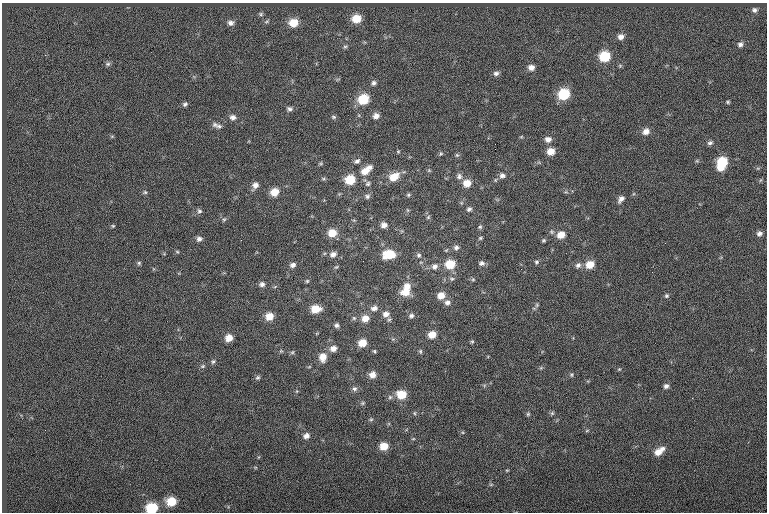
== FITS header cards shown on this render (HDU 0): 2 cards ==
NAXIS1  =                  765
NAXIS2  =                  510

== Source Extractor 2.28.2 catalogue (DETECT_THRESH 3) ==
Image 765 x 510 px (HDU 0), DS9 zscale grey, 1 PNG px = 1 image px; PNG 769 x 514 px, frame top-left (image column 1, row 510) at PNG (2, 3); no overlay
Background -0.0419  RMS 6.7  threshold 20.2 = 3 sigma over >= 5 px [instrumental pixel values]
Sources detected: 134; all 134 listed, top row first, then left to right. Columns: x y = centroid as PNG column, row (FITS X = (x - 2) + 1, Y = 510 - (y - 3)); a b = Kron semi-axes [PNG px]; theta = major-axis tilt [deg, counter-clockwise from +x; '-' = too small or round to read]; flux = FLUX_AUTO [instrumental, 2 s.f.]
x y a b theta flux
754 10 7 6 - 1300
261 14 7 5 -16 840
356 19 9 8 - 8800
267 21 7 4 31 750
231 23 9 7 0 1900
293 23 9 8 - 8000
621 37 8 7 - 2400
740 44 6 6 - 1400
345 47 7 5 27 830
604 57 8 8 - 16000
108 64 7 5 21 890
531 67 7 7 - 2600
496 73 8 6 11 1500
374 83 6 6 - 1300
564 94 9 8 - 19000
363 99 9 8 - 15000
728 102 5 4 - 560
185 104 7 5 36 1000
289 109 7 5 5 1200
376 116 7 6 - 2500
233 117 8 7 - 1800
334 117 7 5 -16 790
215 125 8 7 - 1400
219 126 9 6 -4 1200
646 131 8 7 - 3100
112 136 6 4 18 450
521 137 6 3 19 450
548 139 8 7 - 2500
710 143 7 5 19 1100
495 149 2 2 - 420
398 151 4 4 - 480
551 151 7 7 - 4900
441 154 6 5 - 650
457 155 6 5 - 670
357 161 8 6 26 1500
697 161 6 4 -17 530
722 162 8 8 - 14000
321 163 7 5 18 600
370 167 7 6 - 1800
721 167 7 6 - 5800
429 170 5 5 - 520
365 171 10 8 35 5100
459 176 9 8 - 1600
502 176 8 7 - 1800
394 177 11 8 29 7100
350 180 8 7 - 12000
467 183 8 7 - 5500
368 184 7 6 - 1100
255 185 9 7 60 2500
145 192 5 5 - 650
275 192 8 7 - 6000
408 195 6 5 - 720
367 196 7 6 - 1200
621 199 9 5 52 1900
469 209 6 6 - 1100
407 210 6 4 -71 530
199 211 7 6 - 1100
428 217 5 4 - 680
224 219 7 4 52 710
384 225 7 6 - 2500
113 226 4 4 - 530
480 227 6 5 - 750
332 233 8 8 - 6700
759 234 6 6 - 1600
561 235 8 7 - 5000
480 238 5 4 - 580
199 239 7 7 - 1700
543 240 5 4 - 620
456 247 7 7 - 1400
177 252 6 4 -29 540
333 254 8 7 - 2300
389 254 11 8 8 12000
419 255 6 6 - 1100
536 262 6 5 - 850
139 263 5 5 - 720
481 263 7 6 - 1500
450 264 8 8 - 11000
293 265 7 6 - 1700
578 265 9 7 45 1700
590 265 8 7 - 6500
435 266 8 7 - 2000
336 267 6 4 43 630
452 279 6 5 - 860
473 279 5 5 - 620
307 281 5 5 - 600
262 284 7 6 - 1600
407 286 9 8 - 3500
406 292 11 8 4 6300
441 295 8 7 - 4300
666 296 7 6 - 950
447 302 8 7 - 1900
537 305 6 5 - 660
374 308 9 7 8 2200
316 309 9 7 6 7700
386 314 9 8 - 2900
269 316 8 7 - 5800
411 316 7 6 - 1300
354 318 6 6 - 780
365 318 8 7 - 4300
337 325 7 6 - 1100
432 334 7 6 - 4900
229 338 7 7 - 4200
472 341 5 4 - 590
362 343 7 7 - 6000
333 349 8 7 - 2900
281 351 5 5 - 530
374 351 5 3 - 540
420 351 7 4 -84 680
292 352 6 5 - 720
323 357 10 8 83 4700
213 361 7 5 72 870
203 366 7 5 27 830
619 369 5 4 - 480
372 375 7 7 - 3200
571 375 6 5 - 720
258 377 6 6 - 880
666 386 6 6 - 1500
354 389 6 6 - 1200
401 395 9 7 -3 9000
390 397 6 6 - 950
363 403 6 5 - 620
414 413 6 4 -90 520
552 413 6 5 - 730
528 414 5 5 - 630
371 419 5 5 - 600
587 430 6 3 20 500
306 436 7 6 - 2000
413 439 5 3 - 410
384 446 7 7 - 6300
659 451 12 6 36 5000
507 470 5 3 - 460
491 484 6 4 19 580
171 501 9 8 - 10000
152 508 8 7 - 18000
At the frame edge (FLAGS 8, measured only in part): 1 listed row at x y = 152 508